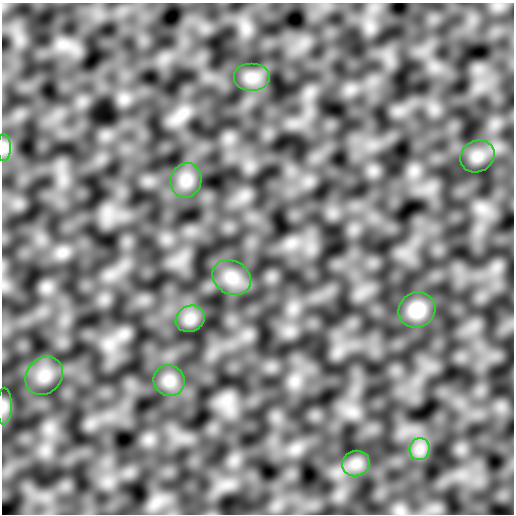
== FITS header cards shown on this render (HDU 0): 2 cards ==
NAXIS1  =                  512 /
NAXIS2  =                  512 /

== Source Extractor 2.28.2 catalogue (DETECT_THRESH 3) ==
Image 512 x 512 px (HDU 0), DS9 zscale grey, 1 PNG px = 1 image px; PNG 516 x 516 px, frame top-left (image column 1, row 512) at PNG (2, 3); each listed source drawn as its Kron ellipse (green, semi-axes under 4 px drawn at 4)
Background -7.15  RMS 93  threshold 278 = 3 sigma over >= 5 px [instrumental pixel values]
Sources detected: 12; all 12 listed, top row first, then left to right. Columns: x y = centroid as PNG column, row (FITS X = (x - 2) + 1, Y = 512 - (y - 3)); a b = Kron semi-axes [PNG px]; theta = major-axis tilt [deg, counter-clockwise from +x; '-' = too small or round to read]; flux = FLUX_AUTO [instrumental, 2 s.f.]
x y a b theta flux
252 77 18 13 0 81000
4 147 13 7 -90 32000
477 156 18 15 32 85000
186 180 17 15 73 82000
232 277 20 16 -32 110000
417 310 19 17 31 130000
190 319 15 13 29 64000
44 376 20 17 50 110000
169 381 16 15 - 73000
4 406 18 7 88 40000
420 449 11 10 - 58000
356 464 14 12 25 69000